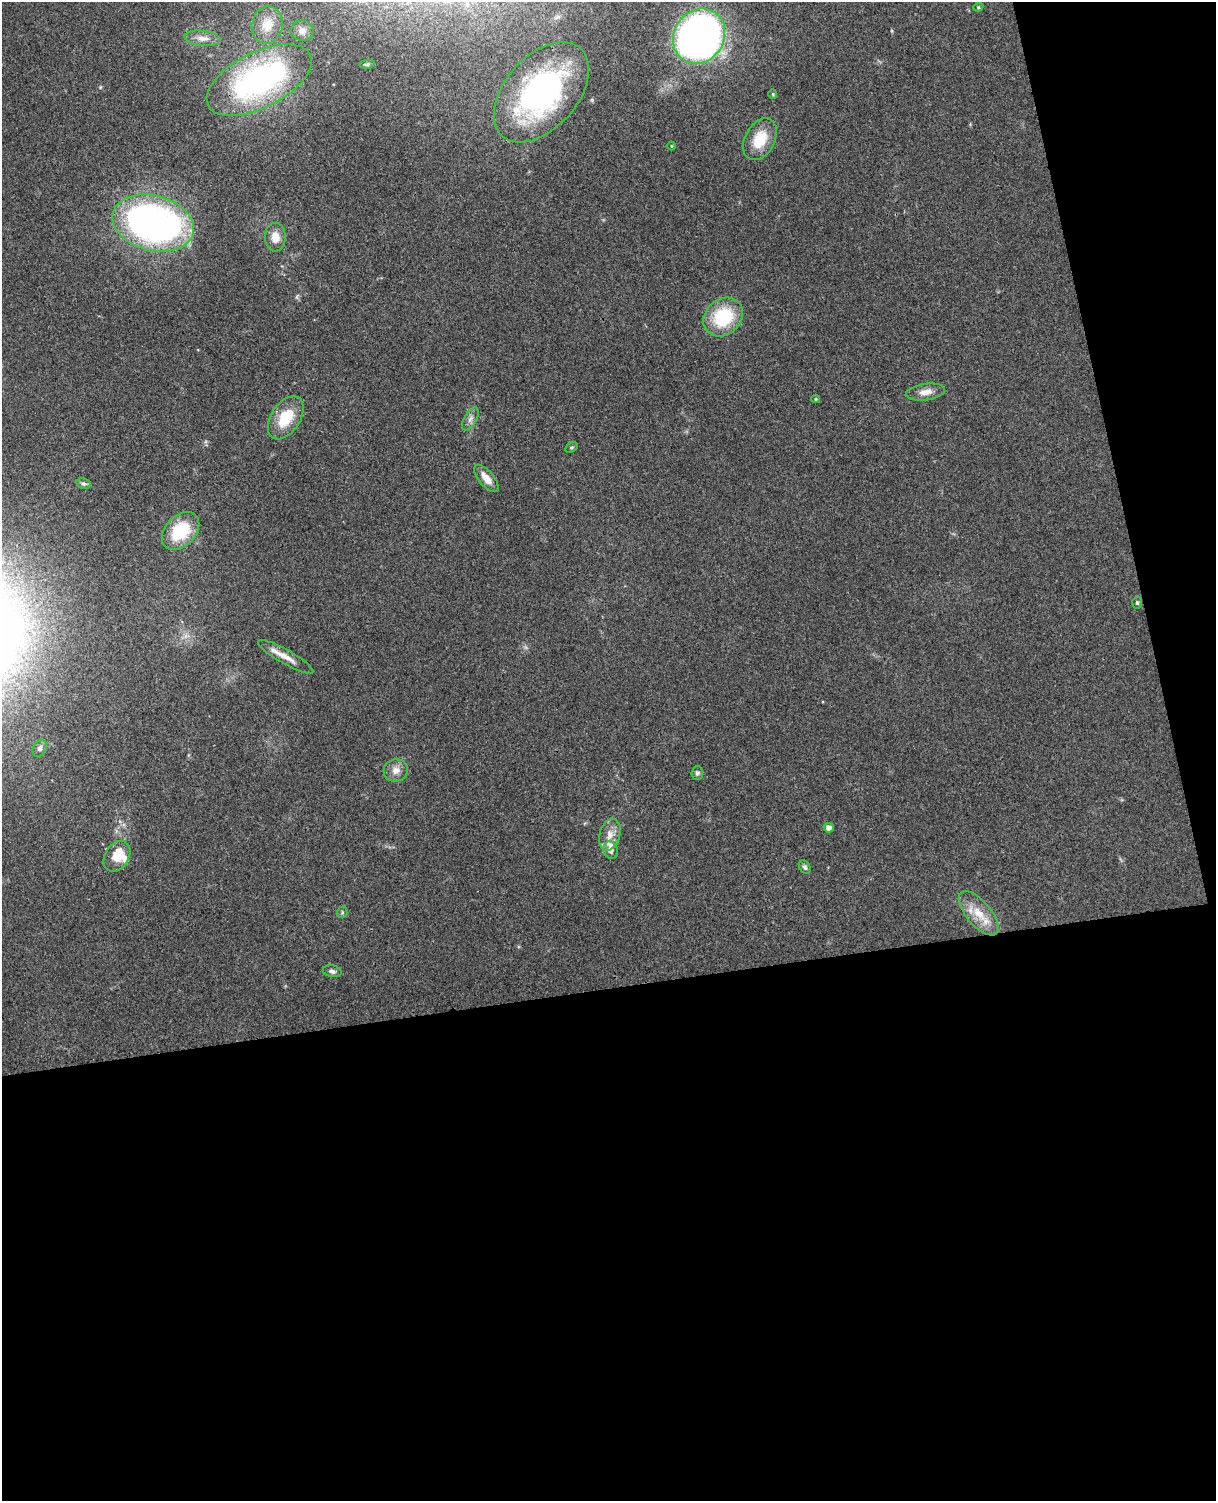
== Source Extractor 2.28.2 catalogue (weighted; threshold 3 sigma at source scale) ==
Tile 12 of 4 x 3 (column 4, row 3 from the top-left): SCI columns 3699-4912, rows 150-1648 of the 4968 x 4909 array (HDU 1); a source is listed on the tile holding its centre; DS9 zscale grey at full resolution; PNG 1218 x 1503 px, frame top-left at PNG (2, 2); each listed source drawn as its Kron ellipse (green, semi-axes under 4 px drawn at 4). Shown black and unused: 39% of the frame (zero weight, under 3 of 4 exposures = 5% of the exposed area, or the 3 px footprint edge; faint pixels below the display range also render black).
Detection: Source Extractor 2.28.2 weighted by HDU 2 'WHT'; one run over the whole footprint, this tile lists its part. Background 0.0696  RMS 0.0075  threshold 0.0337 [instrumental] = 3 sigma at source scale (4.5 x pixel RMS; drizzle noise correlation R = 1.50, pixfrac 1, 0.05/0.05 arcsec/px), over >= 5 px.
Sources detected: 37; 2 inside a brighter listed object's ellipse — not listed separately; the other 35 listed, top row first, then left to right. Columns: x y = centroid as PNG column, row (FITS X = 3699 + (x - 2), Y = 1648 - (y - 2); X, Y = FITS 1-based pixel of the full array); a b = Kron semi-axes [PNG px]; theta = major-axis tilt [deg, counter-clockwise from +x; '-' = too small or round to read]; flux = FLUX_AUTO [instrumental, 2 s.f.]
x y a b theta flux
978 7 5 4 - 0.9
267 25 18 15 79 13
302 31 11 10 - 5.1
699 36 29 25 56 420
202 38 18 7 -7 6
367 64 8 4 8 1.3
259 80 57 28 27 180
541 92 59 36 48 180
773 94 4 4 - 0.75
760 139 22 15 61 21
671 146 4 3 - 0.62
153 223 42 27 -15 300
275 237 14 10 -89 8.6
723 317 21 17 42 44
926 392 20 8 7 6.6
816 399 4 4 - 0.73
286 418 24 14 57 24
470 419 13 6 60 3.3
571 447 6 5 - 1.2
486 478 17 7 -50 7.8
84 484 7 5 -11 1.6
180 531 22 15 46 35
1137 603 6 4 -87 1.2
286 657 31 7 -30 9.2
40 748 9 6 62 2.4
396 770 12 11 - 6.1
697 773 7 6 - 2
829 828 5 5 - 4.5
610 835 16 10 75 8
610 850 9 7 -69 3.5
117 856 17 12 57 16
805 867 7 5 -56 1.9
342 912 6 5 - 1.2
979 913 27 12 -50 16
332 971 9 5 -11 2.3
Overlapping masked pixels (flux is a lower limit): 1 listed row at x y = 541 92